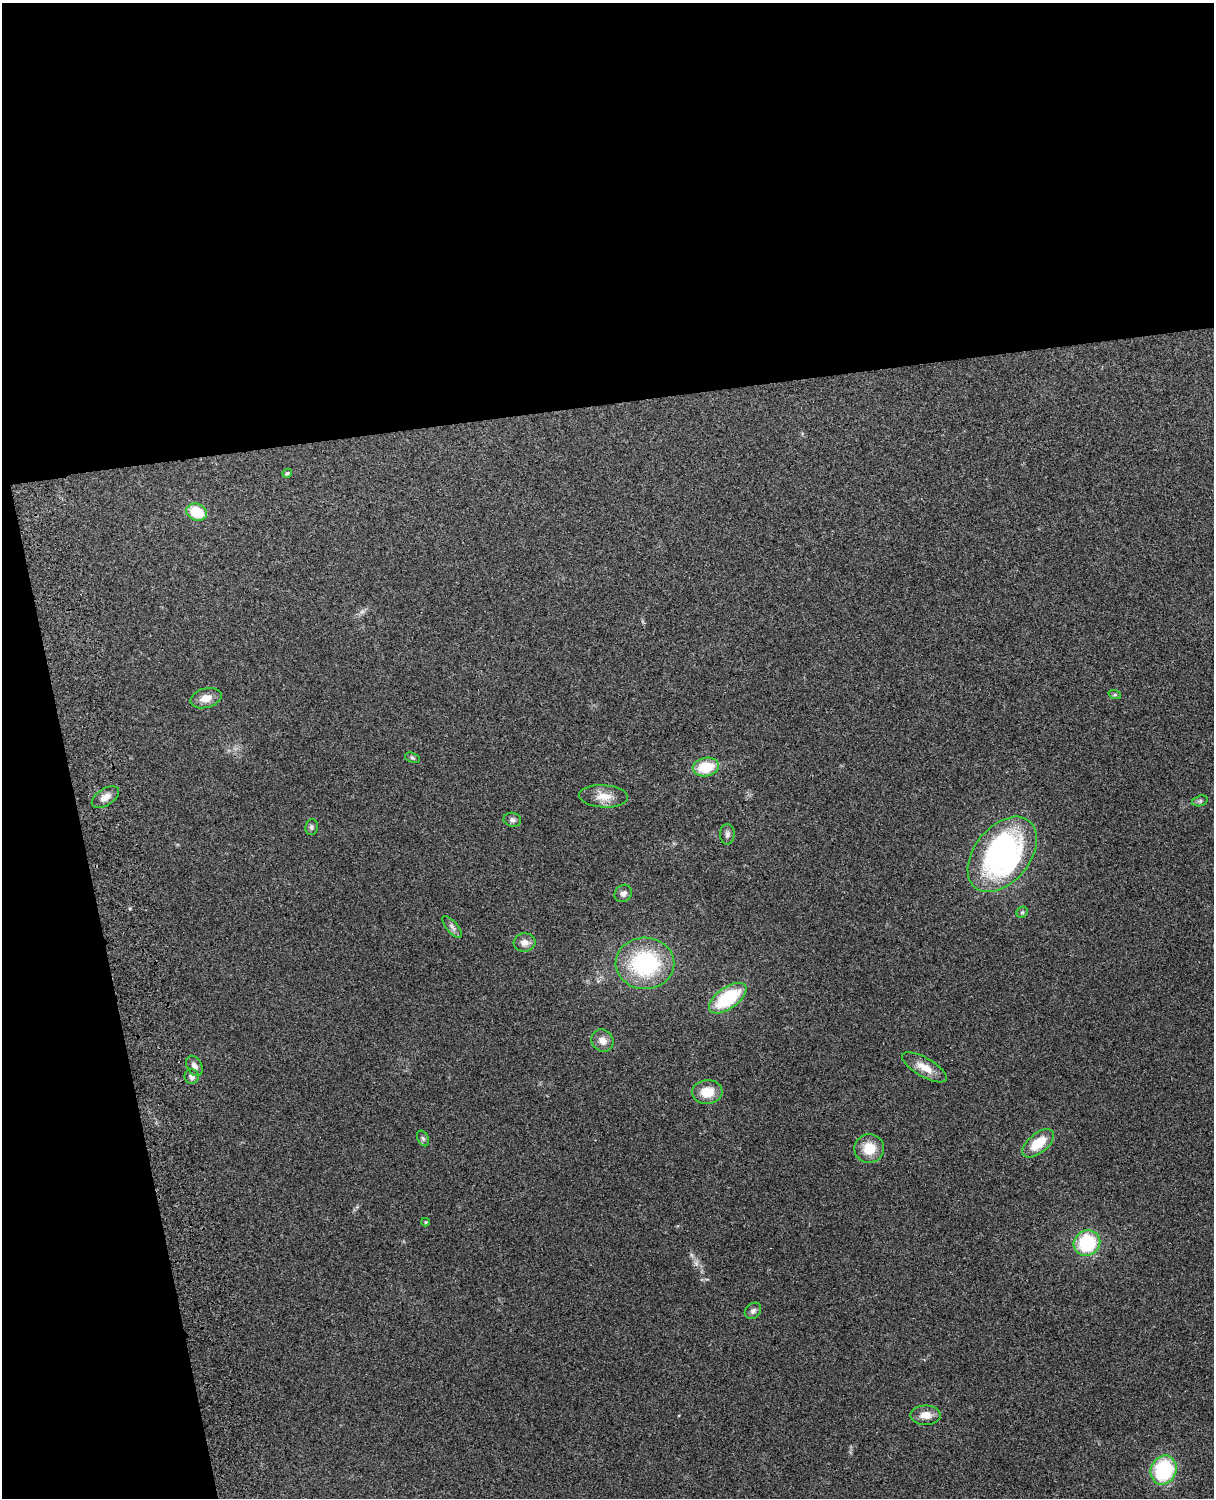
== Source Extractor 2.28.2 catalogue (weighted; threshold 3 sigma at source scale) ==
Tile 1 of 4 x 3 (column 1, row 1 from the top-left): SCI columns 119-1330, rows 3155-4650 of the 5088 x 4928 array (HDU 1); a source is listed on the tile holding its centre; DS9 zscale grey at full resolution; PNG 1216 x 1500 px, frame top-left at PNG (2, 3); each listed source drawn as its Kron ellipse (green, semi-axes under 4 px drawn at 4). Shown black and unused: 33% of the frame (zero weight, under 3 of 4 exposures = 6% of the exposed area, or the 3 px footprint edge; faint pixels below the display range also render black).
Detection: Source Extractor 2.28.2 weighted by HDU 2 'WHT'; one run over the whole footprint, this tile lists its part. Background 0.258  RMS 0.009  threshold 0.0404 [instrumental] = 3 sigma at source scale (4.5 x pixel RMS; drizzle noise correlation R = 1.50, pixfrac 1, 0.05/0.05 arcsec/px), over >= 5 px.
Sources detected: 34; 1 too faint to see at this stretch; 1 inside a brighter object's white glare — neither listed nor drawn; the other 32 listed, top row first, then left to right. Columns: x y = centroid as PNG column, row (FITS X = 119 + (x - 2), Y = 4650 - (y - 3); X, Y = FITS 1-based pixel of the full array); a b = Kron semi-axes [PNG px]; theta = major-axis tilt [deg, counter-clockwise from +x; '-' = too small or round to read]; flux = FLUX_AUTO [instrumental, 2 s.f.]
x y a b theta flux
287 473 5 4 - 2.2
197 512 10 8 -22 26
1115 695 6 4 -18 1.4
206 698 16 9 15 9.4
412 758 8 4 -19 1.6
706 767 13 9 10 27
604 796 24 11 -3 12
105 797 15 8 32 6.6
1200 801 8 5 15 2
512 820 9 7 -12 2.8
311 827 8 6 83 2.2
727 834 10 7 88 3.2
1002 854 43 27 51 190
623 893 9 8 - 3.9
1022 912 6 5 - 1.4
452 927 13 5 -50 3.6
524 942 11 9 6 6.1
645 963 29 25 -1 91
728 998 21 10 35 57
602 1041 12 10 -46 7.1
194 1066 11 7 -60 4.4
924 1067 25 9 -30 12
192 1076 7 7 - 3.9
707 1092 15 12 4 17
423 1138 8 5 -63 2
1038 1143 19 9 39 21
869 1148 15 14 - 17
425 1222 4 4 - 0.99
1087 1243 13 12 - 58
753 1311 9 7 43 3.3
926 1415 15 9 0 9.6
1163 1470 15 12 67 79